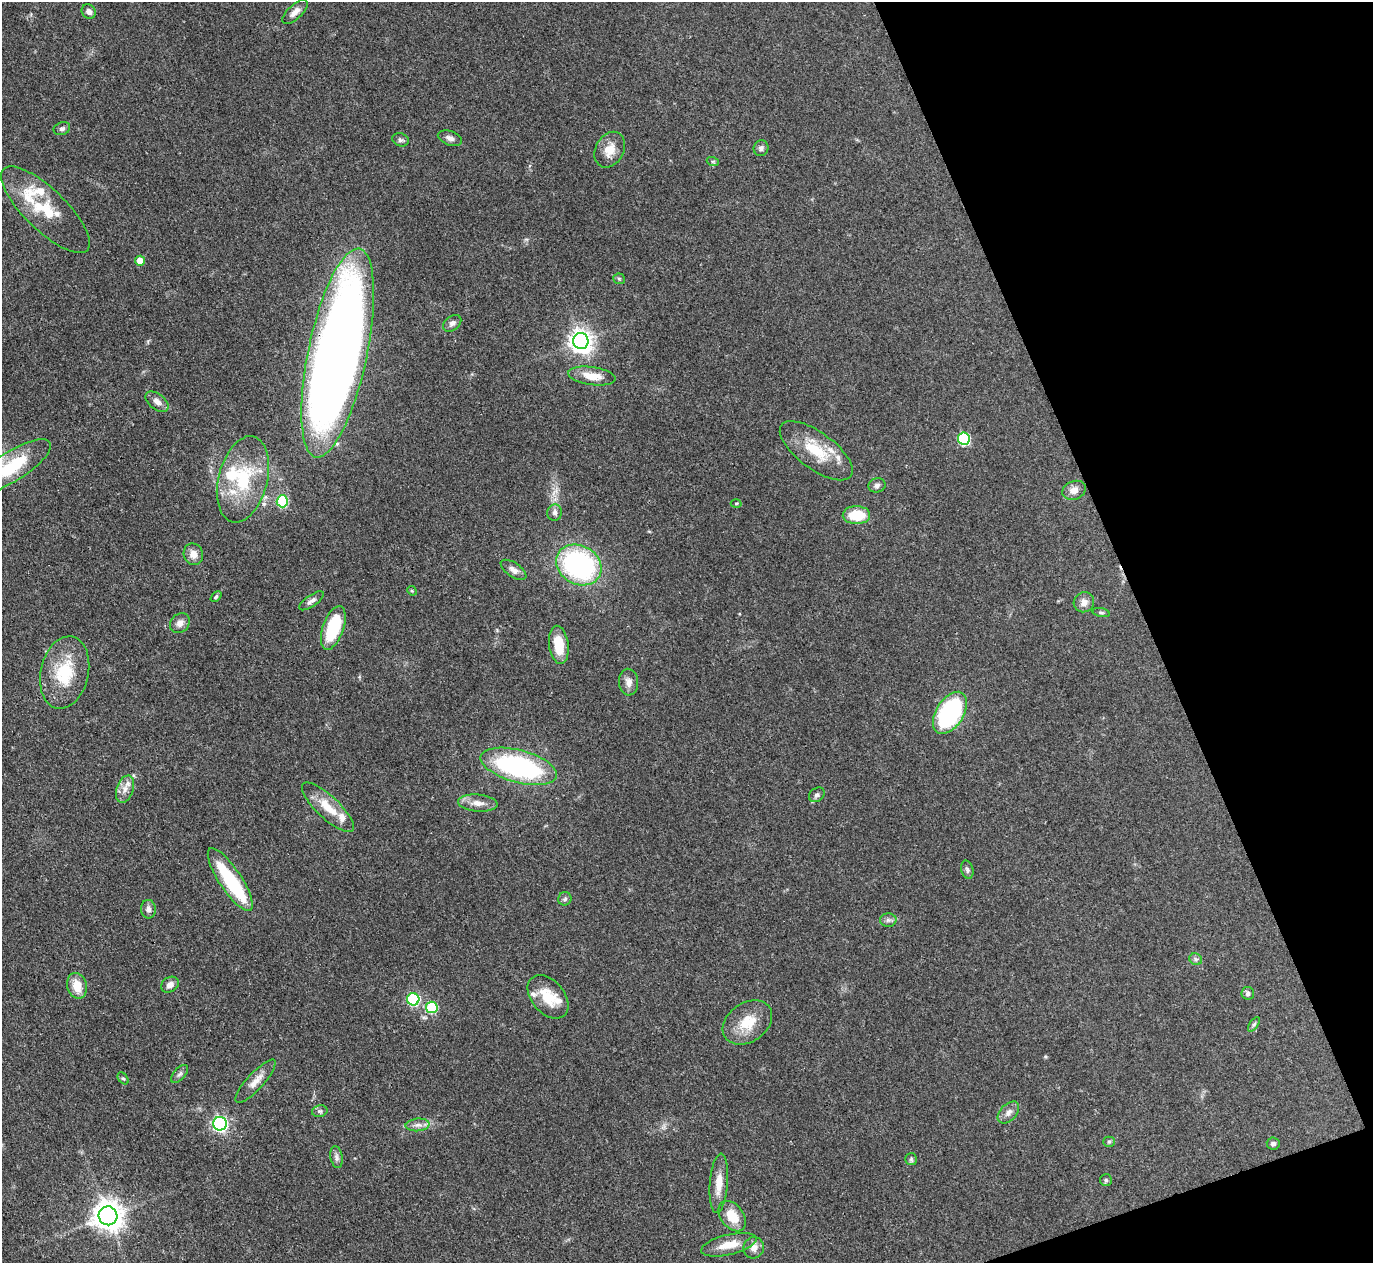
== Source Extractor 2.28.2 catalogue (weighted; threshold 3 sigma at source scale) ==
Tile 12 of 4 x 4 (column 4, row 3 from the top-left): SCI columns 4115-5485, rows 1412-2672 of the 5487 x 5475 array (HDU 1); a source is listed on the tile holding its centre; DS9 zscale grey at full resolution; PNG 1375 x 1265 px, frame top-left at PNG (2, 2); each listed source drawn as its Kron ellipse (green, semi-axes under 4 px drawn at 4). Shown black and unused: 18% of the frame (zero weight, under 3 of 4 exposures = <1% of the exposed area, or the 3 px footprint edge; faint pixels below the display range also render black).
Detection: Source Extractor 2.28.2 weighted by HDU 2 'WHT'; one run over the whole footprint, this tile lists its part. Background 0.0712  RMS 0.0053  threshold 0.0238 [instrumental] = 3 sigma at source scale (4.5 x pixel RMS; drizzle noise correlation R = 1.50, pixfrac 1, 0.05/0.05 arcsec/px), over >= 5 px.
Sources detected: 87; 1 inside a brighter object's white glare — neither listed nor drawn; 10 inside a brighter listed object's ellipse — not listed separately; the other 76 listed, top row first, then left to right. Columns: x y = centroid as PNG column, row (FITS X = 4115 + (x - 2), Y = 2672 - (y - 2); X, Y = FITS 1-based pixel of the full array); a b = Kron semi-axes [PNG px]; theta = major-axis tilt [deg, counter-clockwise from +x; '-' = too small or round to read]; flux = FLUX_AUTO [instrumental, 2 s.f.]
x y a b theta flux
89 12 8 6 -50 2.4
295 12 16 7 43 3.5
62 129 8 6 22 1.6
450 138 12 7 -19 2.6
400 140 8 6 -19 1.5
761 148 8 7 - 1.8
610 150 19 14 60 8
713 162 6 4 -19 0.69
45 210 58 20 -44 26
140 261 5 5 - 5.9
619 279 6 5 - 0.77
452 323 10 7 38 1.9
581 341 8 7 - 390
338 353 107 29 78 720
592 376 24 9 -7 9
157 402 13 7 -38 3.4
964 439 6 6 - 53
816 451 43 18 -36 21
12 467 45 15 32 27
243 479 44 24 75 33
877 485 9 7 15 1.8
1074 490 12 9 22 4.2
282 501 6 6 - 40
736 503 5 3 - 0.55
555 513 8 7 - 2
856 515 13 9 0 15
193 554 11 9 -69 4.5
579 565 23 19 -30 98
514 570 15 7 -34 3.1
412 591 5 4 - 0.58
216 597 6 4 41 1.1
311 601 14 5 34 2.3
1084 602 10 9 - 3.5
1101 612 9 3 -11 0.88
180 623 11 9 47 3.2
333 628 23 10 71 27
559 645 19 9 -83 13
65 672 36 24 77 26
629 682 13 9 -87 3.5
950 713 23 13 58 74
519 766 39 16 -15 88
125 789 14 8 70 4
817 795 8 6 38 1.7
478 803 20 8 -5 5.2
328 807 34 11 -43 13
967 870 9 6 -74 1.4
230 879 37 11 -57 35
565 899 7 6 - 1.2
148 909 9 7 -88 2.8
888 920 8 6 1 1.6
1196 959 6 5 - 1.2
170 985 9 7 34 3
77 986 13 9 -75 8.4
1248 993 6 6 - 1.7
548 997 25 16 -49 14
413 999 6 6 - 51
432 1007 6 6 - 32
747 1022 27 19 35 15
1254 1024 8 4 54 1
180 1074 11 5 48 1.7
123 1078 7 4 -50 0.89
256 1081 28 8 47 5.8
320 1111 8 6 12 1.2
1008 1112 13 8 46 3
220 1124 7 7 - 120
417 1125 12 6 5 2.6
1109 1142 5 5 - 0.79
1273 1144 6 6 - 1.4
336 1157 11 6 -80 1.9
911 1159 6 6 - 0.91
1106 1180 6 6 - 0.89
719 1183 30 9 86 7.9
108 1216 9 9 - 750
732 1216 17 11 -52 11
729 1245 28 10 13 9.3
754 1248 11 10 - 3.6
Overlapping masked pixels (flux is a lower limit): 1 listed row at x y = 338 353
Isophote crosses this tile's border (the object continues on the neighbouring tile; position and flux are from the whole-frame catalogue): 1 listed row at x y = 12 467